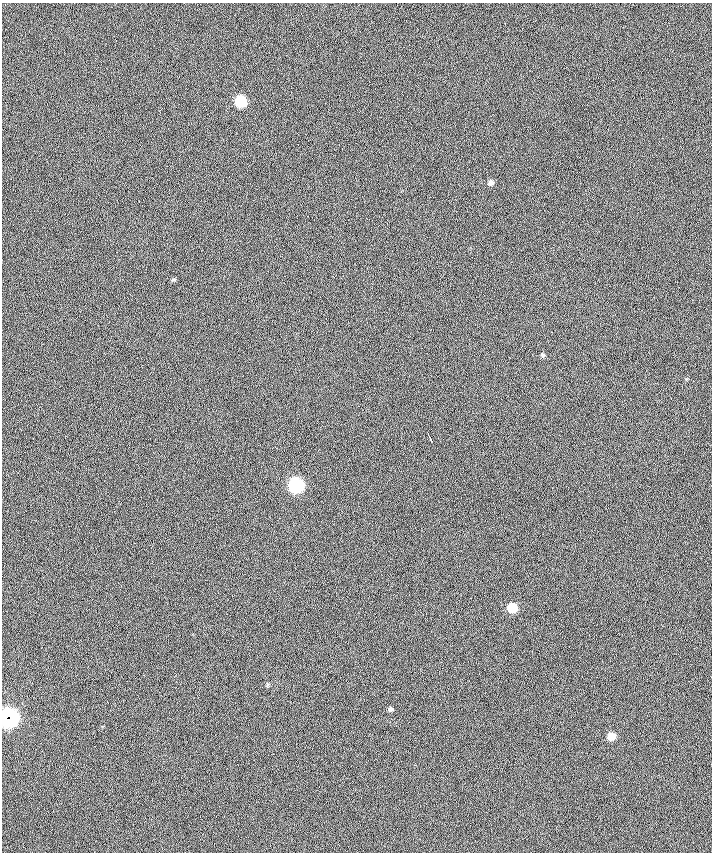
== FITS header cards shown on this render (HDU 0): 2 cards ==
NAXIS1  =                  710 /
NAXIS2  =                  850 /

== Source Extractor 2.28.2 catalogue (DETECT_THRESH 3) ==
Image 710 x 850 px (HDU 0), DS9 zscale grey, 1 PNG px = 1 image px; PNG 714 x 854 px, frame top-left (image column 1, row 850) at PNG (2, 3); no overlay
Background -4.59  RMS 24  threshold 72.5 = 3 sigma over >= 5 px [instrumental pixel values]
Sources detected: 11; all 11 listed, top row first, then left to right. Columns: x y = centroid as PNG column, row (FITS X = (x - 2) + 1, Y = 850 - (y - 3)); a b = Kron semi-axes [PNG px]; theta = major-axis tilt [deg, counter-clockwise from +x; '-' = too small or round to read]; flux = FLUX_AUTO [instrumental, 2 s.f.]
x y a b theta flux
240 101 7 7 - 90000
491 182 6 5 - 5700
173 280 6 4 19 2100
543 355 6 5 - 2400
430 438 8 2 -64 3700
296 485 8 8 - 280000
512 608 7 7 - 44000
390 709 5 5 - 3500
7 716 9 5 44 190000
9 719 10 6 34 310000
611 736 7 6 - 19000